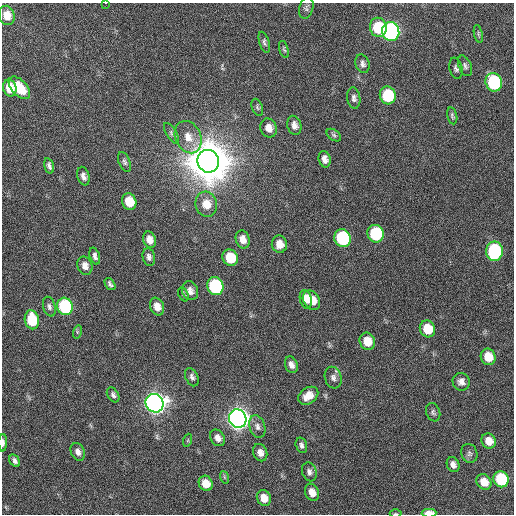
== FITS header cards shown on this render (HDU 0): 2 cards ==
NAXIS1  =                  512 / Axis length
NAXIS2  =                  512 / Axis length

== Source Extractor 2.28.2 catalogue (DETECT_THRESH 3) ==
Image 512 x 512 px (HDU 0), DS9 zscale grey, 1 PNG px = 1 image px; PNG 516 x 516 px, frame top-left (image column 1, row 512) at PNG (2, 3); each listed source drawn as its Kron ellipse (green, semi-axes under 4 px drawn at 4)
Background 46.1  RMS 7.1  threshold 21.4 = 3 sigma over >= 5 px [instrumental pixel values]
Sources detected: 83; all 83 listed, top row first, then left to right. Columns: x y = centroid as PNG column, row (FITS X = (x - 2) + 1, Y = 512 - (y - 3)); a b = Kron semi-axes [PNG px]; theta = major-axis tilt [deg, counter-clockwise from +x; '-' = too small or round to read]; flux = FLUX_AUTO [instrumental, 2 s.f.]
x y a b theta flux
105 3 3 2 - 2.3e+03
306 8 11 7 74 1.4e+03
7 15 10 8 -72 6.1e+03
378 27 9 8 - 2.2e+04
391 31 9 8 - 1.7e+05
478 34 9 3 -77 8.3e+02
264 42 11 5 -73 1.2e+03
284 49 9 4 -73 8.7e+02
362 64 9 6 -73 1.8e+03
465 66 11 6 -68 1.5e+03
456 68 11 6 -77 1.5e+03
494 82 9 8 - 5.3e+04
10 88 8 6 -76 9.4e+03
19 88 13 7 -47 1.3e+04
388 95 9 8 - 2.8e+04
354 98 11 6 -82 1.8e+03
257 107 9 5 -70 1.0e+03
452 116 9 5 -78 1.0e+03
294 125 10 7 -74 2.8e+03
269 128 10 8 -70 4.2e+03
171 133 11 5 -59 1.5e+03
334 135 8 5 -36 9.9e+02
188 137 17 12 -65 7.2e+03
325 159 8 6 -76 2.6e+03
208 161 11 10 - 2.9e+06
124 162 10 5 -68 1.3e+03
49 166 8 4 -76 1.4e+03
83 176 9 6 -75 2.2e+03
129 202 9 7 -70 1.1e+04
206 204 12 10 -74 7.6e+03
376 234 9 8 - 4.0e+04
342 238 9 8 - 5.6e+04
243 239 9 6 -75 3.6e+03
149 240 8 6 -73 3.8e+03
279 244 8 7 - 4.4e+03
494 251 9 8 - 6.3e+04
95 256 9 5 -73 1.6e+03
149 257 9 6 -79 1.8e+03
230 258 8 7 - 1.4e+04
85 266 9 7 -68 3.0e+03
110 284 7 4 -53 1.3e+03
215 286 9 8 - 6.2e+04
190 291 9 8 - 3.0e+03
183 294 7 5 -62 8.2e+02
306 299 9 6 -76 5.4e+03
311 300 10 8 -56 8.3e+03
65 306 9 7 -64 6.1e+04
49 307 10 6 -74 1.5e+03
157 307 9 6 -68 4.5e+03
32 320 9 7 -79 1.9e+04
427 329 8 7 - 1.2e+04
77 332 7 4 73 8.5e+02
367 341 9 7 -69 8.0e+03
488 357 8 7 - 8.9e+03
291 365 8 6 -70 2.5e+03
192 377 9 6 -65 1.6e+03
333 378 11 8 -73 2.2e+03
461 382 9 8 - 2.8e+03
113 395 8 5 -57 1.4e+03
308 396 11 8 36 5.6e+03
155 403 9 8 - 4.7e+05
433 412 9 7 -69 1.3e+03
238 419 9 8 - 5.4e+05
257 426 11 7 -72 2.3e+03
218 438 9 7 -56 2.9e+03
188 440 6 4 72 6.1e+02
489 441 8 6 -57 5.3e+03
3 443 9 3 89 1.7e+03
301 445 8 5 -74 1.6e+03
78 452 9 6 -65 2.4e+03
260 453 9 7 -69 3.1e+03
469 453 10 8 -68 1.6e+03
15 461 7 4 -57 1.5e+03
453 465 8 6 -65 2.4e+03
309 472 9 7 -71 2.0e+03
224 477 6 4 -71 7.2e+02
501 479 8 7 - 3.6e+04
484 482 8 7 - 6.1e+03
206 483 8 6 -63 6.8e+03
312 492 9 6 -67 4.5e+03
264 498 8 6 -62 5.6e+03
429 513 7 3 2 6.2e+03
396 514 6 3 0 5.2e+02
At the frame edge (FLAGS 8, measured only in part): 4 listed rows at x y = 105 3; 3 443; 429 513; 396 514